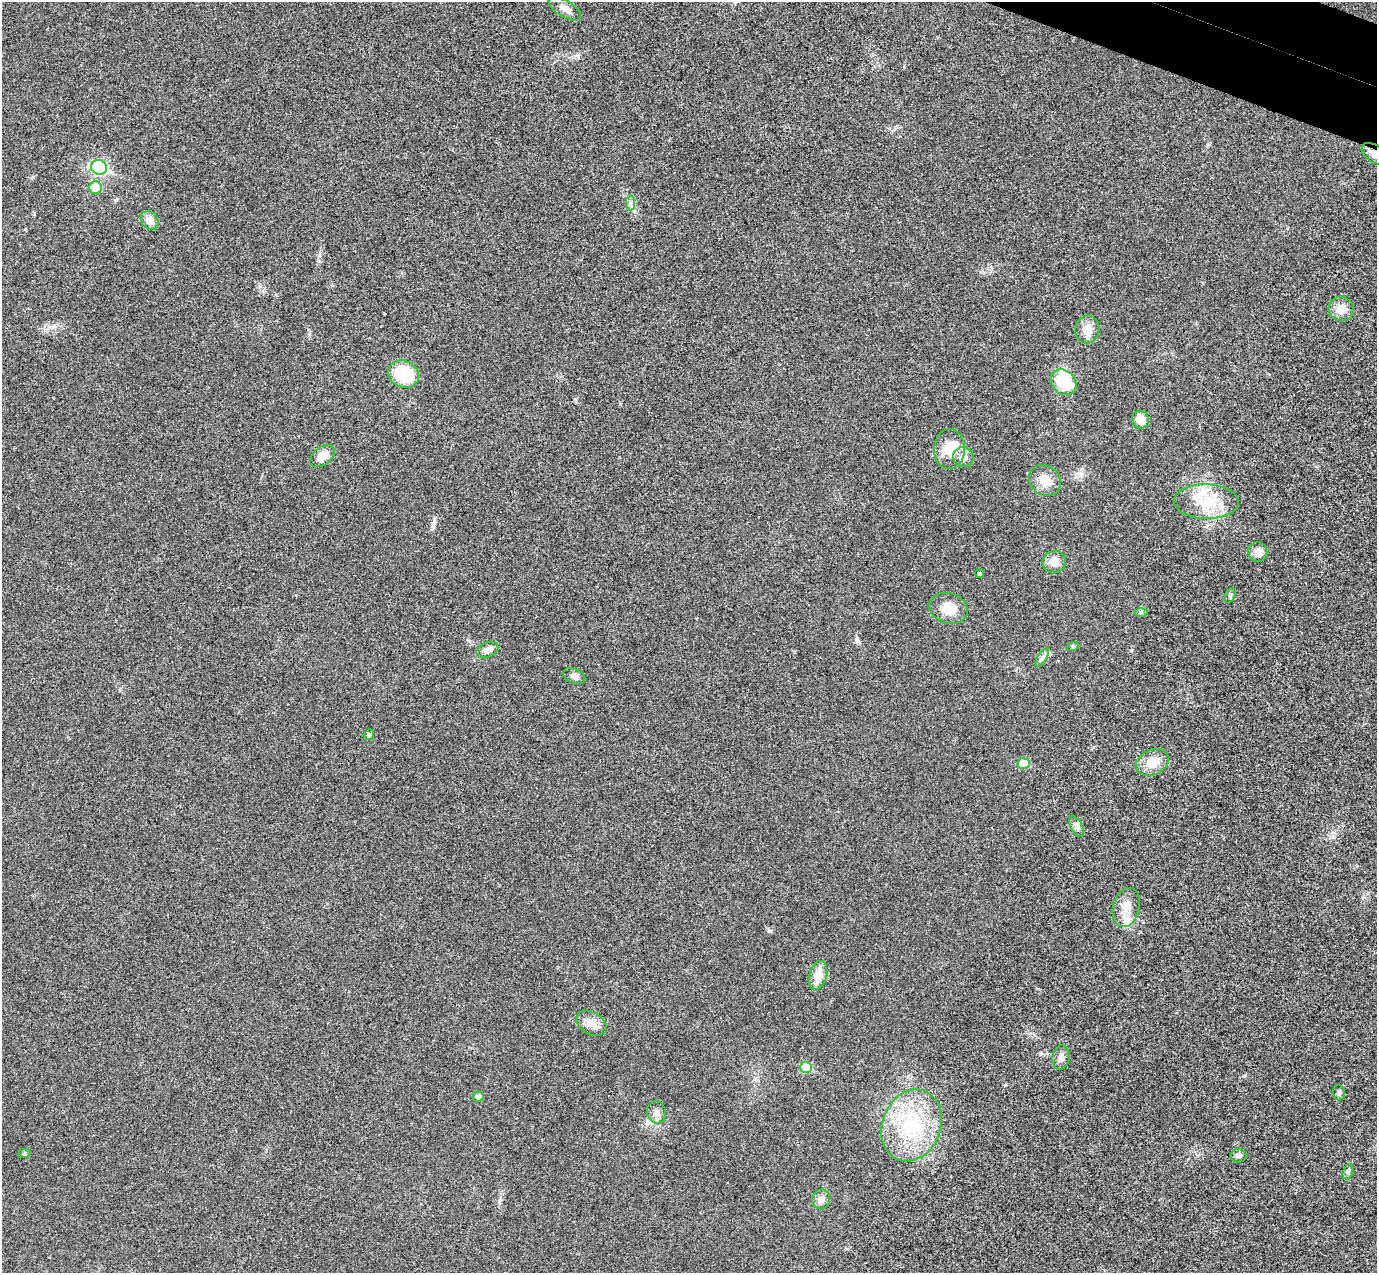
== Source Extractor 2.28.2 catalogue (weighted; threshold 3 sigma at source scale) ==
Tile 10 of 4 x 4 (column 2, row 3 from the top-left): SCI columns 1406-2780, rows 1595-2865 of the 5557 x 5599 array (HDU 1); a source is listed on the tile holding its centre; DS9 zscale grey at full resolution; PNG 1379 x 1275 px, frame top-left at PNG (2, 2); each listed source drawn as its Kron ellipse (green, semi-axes under 4 px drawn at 4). Shown black and unused: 2% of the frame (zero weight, under 3 of 4 exposures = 6% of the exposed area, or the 3 px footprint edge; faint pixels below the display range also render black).
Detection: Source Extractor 2.28.2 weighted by HDU 2 'WHT'; one run over the whole footprint, this tile lists its part. Background 0.0192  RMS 0.0061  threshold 0.0275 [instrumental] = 3 sigma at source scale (4.5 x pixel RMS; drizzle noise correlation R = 1.50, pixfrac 1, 0.05/0.05 arcsec/px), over >= 5 px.
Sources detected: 46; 2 inside a brighter object's white glare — neither listed nor drawn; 1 inside a brighter listed object's ellipse — not listed separately; the other 43 listed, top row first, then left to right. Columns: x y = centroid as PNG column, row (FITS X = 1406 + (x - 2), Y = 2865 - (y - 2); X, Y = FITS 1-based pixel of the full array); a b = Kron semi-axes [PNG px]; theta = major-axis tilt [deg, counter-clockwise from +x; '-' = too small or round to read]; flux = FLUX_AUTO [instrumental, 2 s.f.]
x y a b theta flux
565 9 18 8 -31 4.3
1375 154 15 8 -34 4.9
99 167 8 7 - 100
95 188 6 6 - 11
631 203 7 4 89 1.6
150 220 10 8 -48 5.8
1341 309 13 12 - 6.7
1087 329 14 12 81 6
403 374 16 13 -26 31
1064 382 14 11 -42 22
1140 420 9 8 - 6.7
949 449 20 15 88 12
322 456 14 9 39 6.7
963 457 10 9 - 4.3
1045 480 17 14 -41 8.4
1206 502 33 17 -1 22
1258 552 10 9 - 4.6
1054 562 12 11 - 5.9
980 574 4 4 - 1.2
1230 596 8 5 64 1.3
949 608 19 15 -18 9.5
1141 612 6 4 0 0.95
1073 646 6 4 19 0.75
488 650 12 7 22 3.3
1042 658 11 4 57 1.9
574 676 12 7 -24 2.7
369 735 6 5 - 0.91
1152 762 17 12 24 9.2
1024 763 6 5 - 14
1076 826 11 5 -61 2.2
1126 908 20 13 74 8.6
818 975 15 8 74 8.3
591 1023 16 11 -30 5.7
1061 1057 12 8 83 3.6
806 1068 6 5 - 18
1339 1093 8 5 -74 1.3
478 1097 5 5 - 2.6
656 1112 11 9 -72 3.3
912 1125 37 29 69 47
24 1154 6 4 19 0.77
1239 1155 8 7 - 1.8
1348 1172 8 5 71 1.3
821 1199 10 9 - 3.7
Overlapping masked pixels (flux is a lower limit): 1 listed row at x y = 1375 154
Isophote crosses this tile's border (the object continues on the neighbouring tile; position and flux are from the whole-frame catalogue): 1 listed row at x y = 1375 154
Unlisted compact peaks at least as high as the median listed source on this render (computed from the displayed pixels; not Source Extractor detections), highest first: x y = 769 931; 578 56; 1131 650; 857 640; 1209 144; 309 334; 319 256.